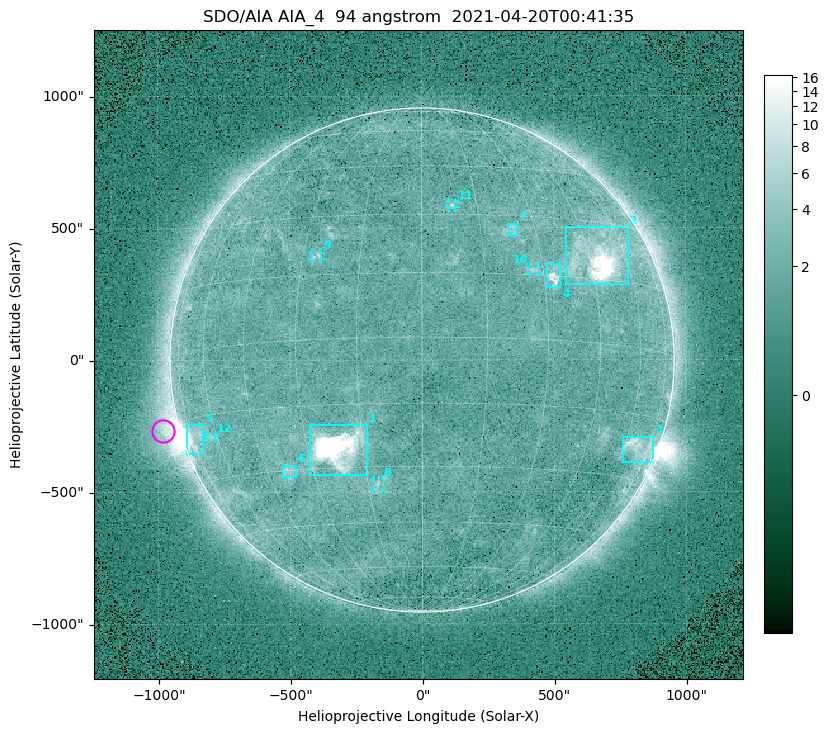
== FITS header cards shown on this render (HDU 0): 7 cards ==
TELESCOP= 'SDO/AIA '
INSTRUME= 'AIA_4   '
WAVELNTH=                   94
WAVEUNIT= 'angstrom'
DATE-OBS= '2021-04-20T00:41:35.12'
CTYPE1  = 'HPLN-TAN'
CTYPE2  = 'HPLT-TAN'

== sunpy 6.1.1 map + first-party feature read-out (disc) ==
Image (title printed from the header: SDO/AIA AIA_4  94 angstrom  2021-04-20T00:41:35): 512 x 512 px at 4.8 arcsec/px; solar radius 955 arcsec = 199 px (full disc in frame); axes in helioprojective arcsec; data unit not stated in the header (colour bar unlabelled)
Orientation: roll -0.138 deg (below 1 deg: not rotated)
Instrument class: DISC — disc imager (sunpy class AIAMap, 94 A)
Bright regions (active regions / flare kernels): reference = the median radial profile (limb darkening/brightening removed); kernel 5 px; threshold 5 sigma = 2.4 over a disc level ~1.71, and >= 1.15x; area >= 9 px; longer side >= 5 px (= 24 arcsec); searched inside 0.97 R_sun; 12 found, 12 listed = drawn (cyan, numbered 1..; 5 of them under ~33 arcsec drawn as corner ticks so the feature stays visible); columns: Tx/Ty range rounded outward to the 10 arcsec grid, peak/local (2 s.f.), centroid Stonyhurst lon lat
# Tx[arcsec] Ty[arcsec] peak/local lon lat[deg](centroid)
1 -430..-210 -440..-240 288 -22 -25
2 540..780 280..500 27 +48 +20
3 760..880 -390..-290 4.6 +67 -22
4 470..530 270..360 5.9 +33 +15
5 -900..-830 -360..-240 7 -72 -19
6 -530..-480 -440..-400 3.1 -38 -30
7 330..370 470..520 2.9 +24 +26
8 -180..-150 -490..-450 3 -12 -34
9 -420..-380 380..410 2.9 -26 +20
10 410..440 330..360 2.9 +27 +16
11 100..130 580..600 2.9 +8 +33
12 -810..-780 -300..-280 2.5 -63 -20
Off-limb structures (1.02-1.3 R_sun): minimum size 50 px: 6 found; the strongest spans PA ~90..115 deg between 1.02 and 1.21 R_sun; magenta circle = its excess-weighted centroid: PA ~105 deg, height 1.06 R_sun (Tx ~-980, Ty ~-270 arcsec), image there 5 x the reference